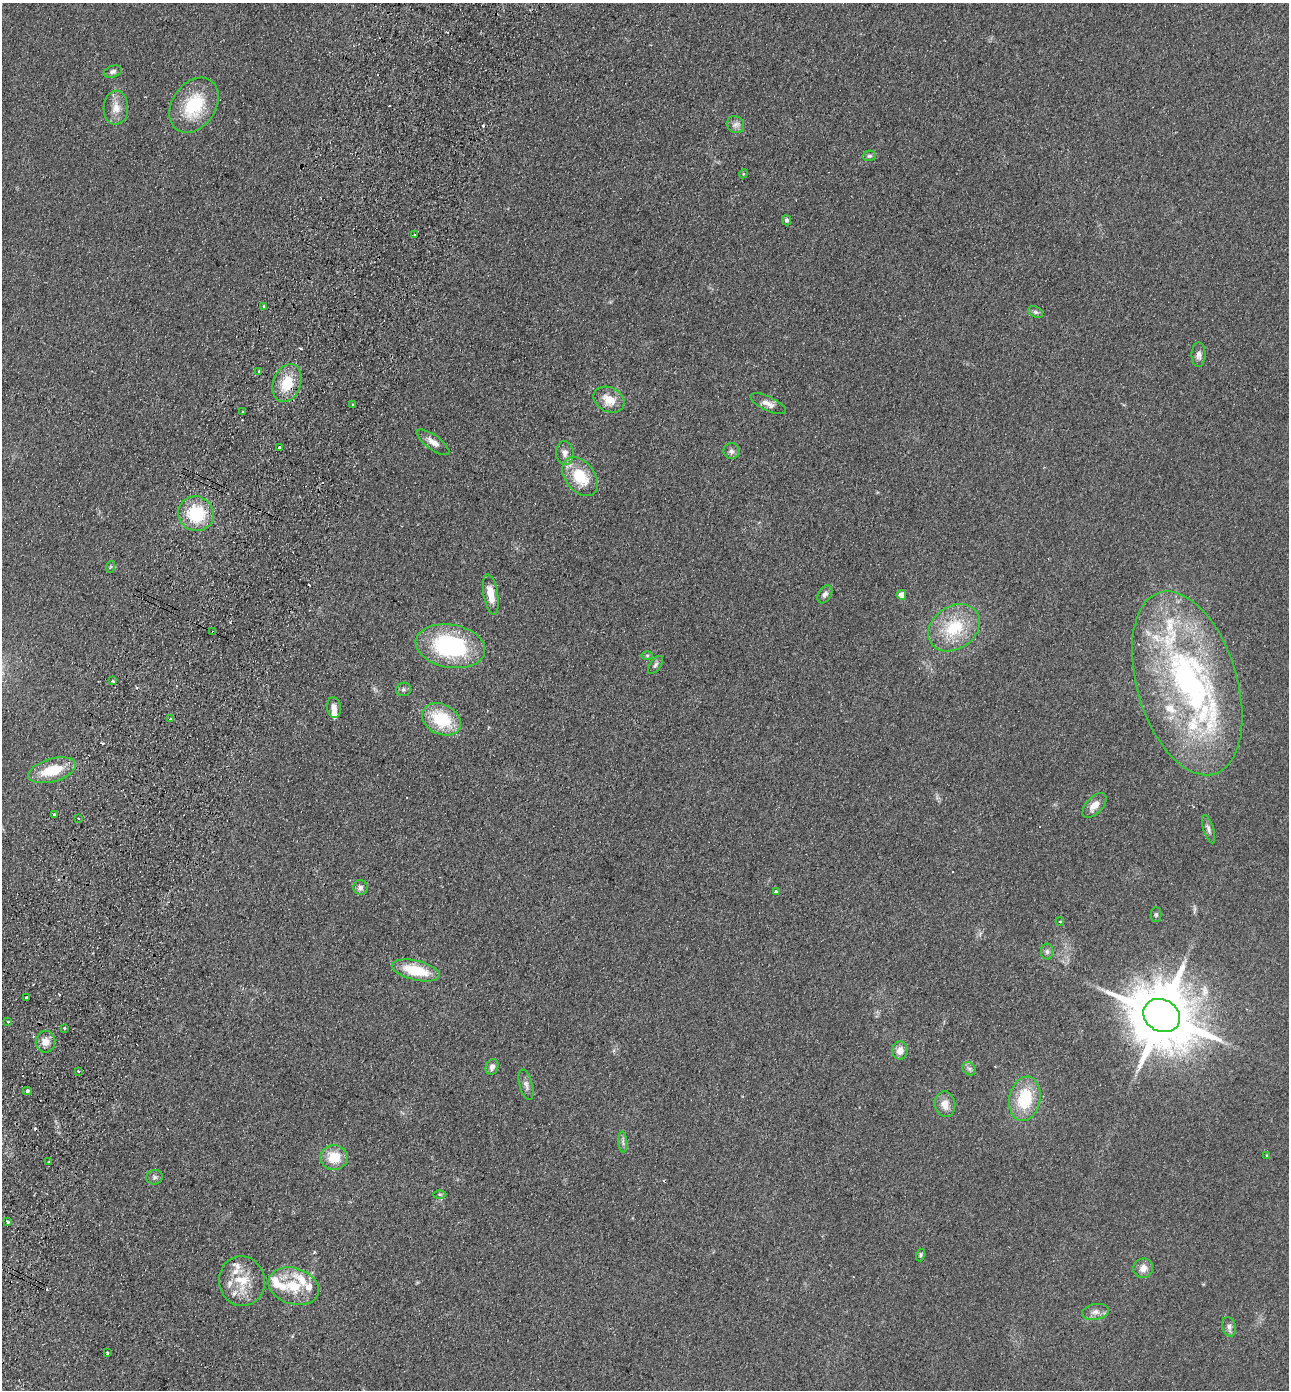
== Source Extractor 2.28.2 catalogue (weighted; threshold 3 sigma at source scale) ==
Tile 7 of 4 x 4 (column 3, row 2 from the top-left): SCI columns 2902-4188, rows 2801-4188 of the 5671 x 5601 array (HDU 1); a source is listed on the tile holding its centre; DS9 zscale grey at full resolution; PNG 1291 x 1392 px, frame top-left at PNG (2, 3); each listed source drawn as its Kron ellipse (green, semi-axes under 4 px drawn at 4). Shown black and unused: <1% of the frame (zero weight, under 2 of 3 exposures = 3% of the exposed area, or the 3 px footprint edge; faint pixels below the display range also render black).
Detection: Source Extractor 2.28.2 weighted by HDU 2 'WHT'; one run over the whole footprint, this tile lists its part. Background 0.12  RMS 0.011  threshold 0.0478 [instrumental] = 3 sigma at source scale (4.5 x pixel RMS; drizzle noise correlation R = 1.50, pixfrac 1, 0.05/0.05 arcsec/px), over >= 5 px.
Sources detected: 101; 1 inside a brighter object's white glare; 9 cosmic-ray / hot-pixel residue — neither listed nor drawn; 15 inside a brighter listed object's ellipse — not listed separately; the other 76 listed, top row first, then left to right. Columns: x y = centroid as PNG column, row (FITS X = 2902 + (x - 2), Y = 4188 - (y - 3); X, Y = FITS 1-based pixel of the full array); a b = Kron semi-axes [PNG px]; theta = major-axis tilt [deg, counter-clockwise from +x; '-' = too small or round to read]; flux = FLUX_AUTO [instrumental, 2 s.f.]
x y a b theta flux
113 72 9 5 18 3.3
194 105 30 21 55 56
116 108 17 12 87 12
736 125 9 8 - 4.5
869 156 7 5 12 2.2
743 174 4 3 - 0.89
787 220 5 4 - 2.7
414 235 3 2 - 1.9
263 306 3 2 - 1.1
1036 312 8 5 -26 2.4
1199 355 12 7 90 5.1
259 371 3 3 - 6.3
287 383 20 13 70 29
609 400 16 12 -27 17
768 404 19 7 -25 7
353 405 3 2 - 2.1
243 412 3 2 - 1.4
433 442 19 7 -36 8.2
279 448 3 3 - 4.3
731 451 8 8 - 3.8
565 453 12 9 -86 6.4
580 477 22 14 -52 35
196 514 18 17 - 49
110 567 6 4 71 1.2
825 594 10 6 58 3.5
491 595 20 7 -81 17
901 595 5 4 - 12
954 628 28 21 35 49
213 632 3 3 - 1.4
450 646 35 21 -10 120
647 655 5 3 - 1.2
655 665 10 5 54 2.8
113 681 3 3 - 2.1
1187 683 95 50 -73 340
403 689 7 6 - 2.5
334 708 10 6 -83 6.1
171 719 3 3 - 3.5
441 719 20 15 -27 48
52 770 25 11 16 35
1094 805 15 8 47 11
54 814 3 3 - 2.2
78 819 3 3 - 2.5
1209 829 15 5 -73 3.9
360 887 7 7 - 3.4
776 892 4 4 - 3.5
1156 914 7 5 89 1.9
1060 921 4 4 - 1
1047 951 8 6 90 2.8
416 970 24 9 -13 37
26 998 3 3 - 4.1
1162 1016 19 16 -30 8800
8 1021 3 3 - 2.1
64 1028 3 3 - 2.5
46 1042 11 10 - 9.7
900 1050 9 8 - 8
492 1067 8 6 69 3.8
969 1069 7 6 - 2.6
78 1071 3 2 - 1.6
526 1085 15 6 -74 4.5
27 1091 4 4 - 2.6
1025 1099 22 15 80 46
945 1104 13 10 -80 10
623 1142 10 4 -86 3
1266 1155 3 2 - 1.3
334 1158 13 12 - 24
49 1162 3 2 - 1
154 1177 8 7 - 3.1
440 1194 6 4 -1 1.7
8 1222 3 3 - 5
921 1255 6 4 75 1.8
1143 1268 10 9 - 8.1
242 1281 25 23 -79 31
294 1286 26 18 -17 31
1095 1312 14 8 10 6.4
1229 1327 10 7 -76 3.8
107 1353 3 3 - 2.8
Overlapping masked pixels (flux is a lower limit): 2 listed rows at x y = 287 383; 213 632